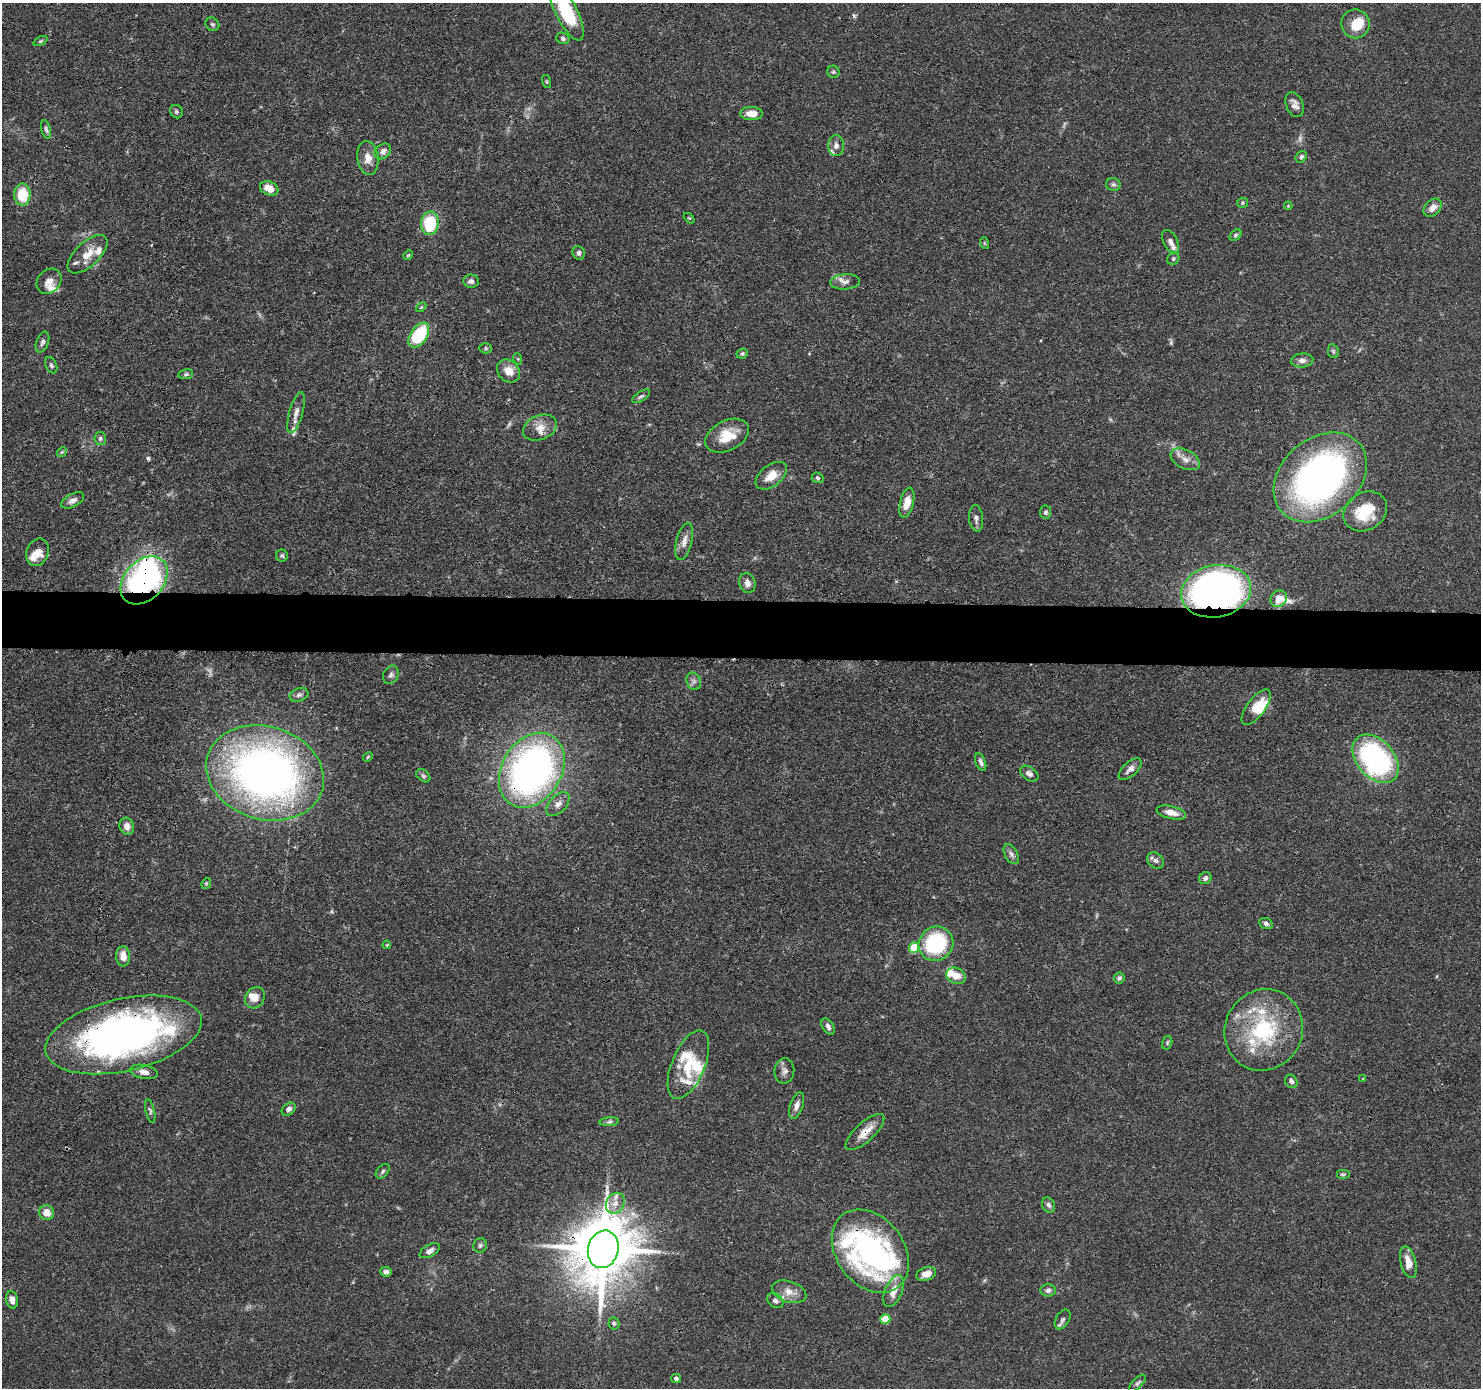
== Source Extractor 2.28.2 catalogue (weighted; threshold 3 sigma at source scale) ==
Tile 5 of 3 x 3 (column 2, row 2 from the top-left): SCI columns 1485-2963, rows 1490-2875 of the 4446 x 4459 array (HDU 1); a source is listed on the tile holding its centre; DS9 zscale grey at full resolution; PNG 1483 x 1390 px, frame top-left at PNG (2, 3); each listed source drawn as its Kron ellipse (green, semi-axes under 4 px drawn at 4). Shown black and unused: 4% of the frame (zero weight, under 3 of 4 exposures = <1% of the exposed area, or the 3 px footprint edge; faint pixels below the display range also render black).
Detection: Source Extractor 2.28.2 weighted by HDU 2 'WHT'; one run over the whole footprint, this tile lists its part. Background 0.0688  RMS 0.0033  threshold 0.015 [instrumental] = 3 sigma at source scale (4.5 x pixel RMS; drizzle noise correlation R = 1.50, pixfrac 1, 0.05/0.05 arcsec/px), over >= 5 px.
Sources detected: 159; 4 too faint to see at this stretch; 3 inside a brighter object's white glare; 2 cosmic-ray / hot-pixel residue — neither listed nor drawn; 21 inside a brighter listed object's ellipse — not listed separately; the other 129 listed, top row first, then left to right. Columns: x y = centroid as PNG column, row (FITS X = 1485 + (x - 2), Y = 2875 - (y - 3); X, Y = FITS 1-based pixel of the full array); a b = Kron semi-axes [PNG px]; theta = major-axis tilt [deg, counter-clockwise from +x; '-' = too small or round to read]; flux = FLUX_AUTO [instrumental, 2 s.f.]
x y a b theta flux
566 11 33 10 -63 24
212 24 7 6 - 0.72
1355 24 14 14 - 8.1
563 38 7 5 -21 0.88
40 41 7 4 27 0.48
833 72 6 6 - 0.66
547 81 7 3 -71 0.35
1295 105 13 8 -68 2.1
176 112 7 6 - 0.72
751 113 11 6 -2 3.7
46 129 10 4 -77 0.78
836 146 10 8 89 1.8
383 151 9 7 37 1.8
1301 157 6 5 - 0.8
368 158 17 10 -83 3.8
1113 184 7 6 - 0.85
269 188 9 6 -22 4
22 195 11 8 -88 10
1242 203 5 5 - 0.49
1288 206 4 3 - 0.28
1433 208 10 7 45 2.7
689 218 6 4 -43 0.37
430 223 12 9 86 16
1235 235 7 4 43 0.6
1170 242 12 7 -63 1.5
984 243 6 3 -72 0.38
579 253 7 6 - 1.1
88 254 25 12 43 5.3
408 255 5 4 - 0.41
1173 259 6 5 - 0.7
49 281 14 11 43 2.8
471 281 8 6 -7 1.2
845 282 15 7 4 2
421 307 6 3 44 0.37
419 335 14 8 56 21
42 342 11 6 70 1.1
485 348 6 5 - 0.55
1333 351 7 5 -78 0.59
742 354 6 4 25 0.55
518 359 6 3 -72 0.38
1302 360 11 7 4 1.6
51 365 9 5 -65 0.76
508 371 13 10 -45 4.3
186 374 7 5 10 0.64
641 396 10 4 33 0.8
296 413 21 6 74 2.5
540 428 17 12 22 4
727 436 23 15 27 8.3
100 438 7 6 - 0.83
62 452 6 4 43 0.42
1185 459 15 9 -27 2.8
771 476 18 10 38 4.6
1320 477 52 38 41 140
818 478 6 5 - 0.65
73 500 12 6 27 1.7
907 503 15 6 76 4.1
1365 511 23 18 33 13
1046 512 7 5 -80 0.85
976 518 13 7 -85 1.4
684 541 19 8 77 2.6
37 552 14 11 67 3.4
282 555 6 6 - 0.62
144 580 27 19 47 90
747 583 10 8 -70 2
1216 591 35 26 11 190
1279 599 9 7 46 4.4
391 675 9 7 64 1.1
694 681 9 7 -67 1.2
299 695 9 6 18 1
1256 707 21 9 53 5.3
368 757 5 4 - 0.39
1376 759 28 18 -49 70
981 762 9 5 -69 1.1
1130 769 14 7 43 1.8
532 770 40 29 58 150
265 773 60 46 -17 210
1029 774 10 6 -33 1.2
423 776 8 5 -39 0.69
558 804 14 8 46 2.1
1171 813 15 6 -13 2.8
127 826 9 7 -72 2.2
1011 854 11 6 -61 1.3
1155 860 9 7 -42 1.3
1205 878 6 6 - 1.1
206 883 6 4 69 0.46
1266 923 7 5 -25 1.1
936 944 18 17 - 30
387 945 4 3 - 0.35
914 948 5 5 - 12
123 956 10 7 -85 3.1
956 976 10 7 -21 3.9
1119 978 5 5 - 0.85
255 998 11 9 55 3
828 1026 9 5 -58 1.1
1264 1030 41 38 62 35
123 1035 80 36 13 160
1167 1043 7 5 75 0.57
688 1065 36 16 67 12
784 1071 12 10 84 1.7
144 1072 14 7 -11 2.2
1363 1079 4 4 - 0.29
1291 1081 7 6 - 1.1
797 1106 14 6 72 2.1
289 1109 8 5 41 1.3
150 1111 12 4 -77 0.79
609 1122 10 4 5 0.72
865 1132 24 9 42 4.3
383 1171 8 5 47 0.74
1343 1174 7 5 0 0.59
615 1203 11 9 58 2.7
1048 1205 8 6 -65 1.1
47 1213 7 7 - 3.6
480 1245 7 6 - 0.94
603 1249 19 15 76 2700
430 1251 11 6 29 1.6
870 1251 46 33 -53 76
1408 1262 16 7 -76 4
386 1272 5 5 - 1.4
926 1274 10 6 20 3
1048 1290 7 6 - 1.2
893 1291 17 8 67 4.4
789 1292 18 10 -19 3.8
12 1300 9 6 -79 1.8
775 1301 9 6 -35 1.3
885 1319 5 5 - 8.2
1062 1319 11 6 59 1
614 1323 6 5 - 0.63
676 1378 5 4 - 0.94
1137 1383 11 5 46 0.87
Overlapping masked pixels (flux is a lower limit): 7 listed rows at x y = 144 580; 1216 591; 532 770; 123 1035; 865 1132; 603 1249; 870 1251
Isophote crosses this tile's border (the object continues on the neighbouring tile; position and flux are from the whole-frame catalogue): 1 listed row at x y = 566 11